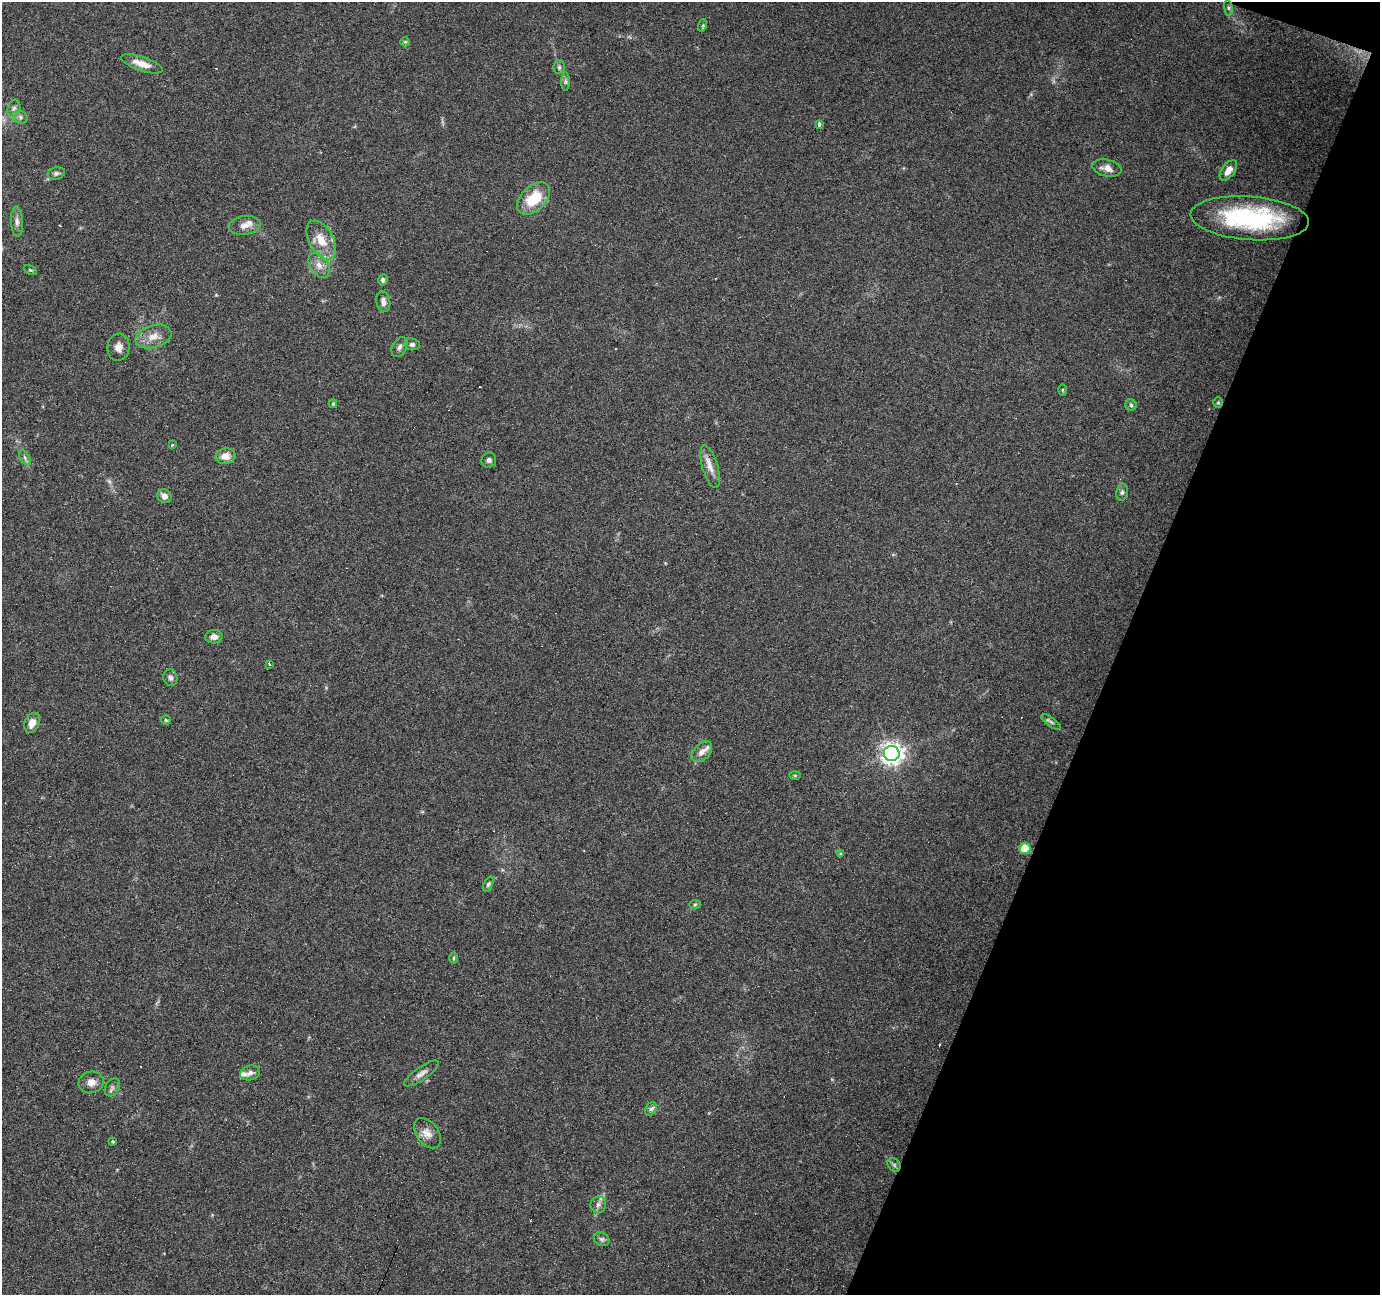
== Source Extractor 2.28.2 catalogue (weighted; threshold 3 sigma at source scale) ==
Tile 8 of 4 x 4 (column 4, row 2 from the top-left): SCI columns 4136-5513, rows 2795-4087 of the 5516 x 5653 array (HDU 1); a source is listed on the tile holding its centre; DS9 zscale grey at full resolution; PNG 1382 x 1297 px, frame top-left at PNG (2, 2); each listed source drawn as its Kron ellipse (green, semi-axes under 4 px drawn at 4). Shown black and unused: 19% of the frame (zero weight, under 4 of 7 exposures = <1% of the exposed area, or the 3 px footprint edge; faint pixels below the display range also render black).
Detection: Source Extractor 2.28.2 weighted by HDU 2 'WHT'; one run over the whole footprint, this tile lists its part. Background 0.035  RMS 0.0028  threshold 0.0115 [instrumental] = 3 sigma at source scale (4.09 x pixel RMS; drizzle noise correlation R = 1.36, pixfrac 0.8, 0.0396/0.0396 arcsec/px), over >= 5 px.
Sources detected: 76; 1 too faint to see at this stretch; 10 cosmic-ray / hot-pixel residue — neither listed nor drawn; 5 inside a brighter listed object's ellipse — not listed separately; the other 60 listed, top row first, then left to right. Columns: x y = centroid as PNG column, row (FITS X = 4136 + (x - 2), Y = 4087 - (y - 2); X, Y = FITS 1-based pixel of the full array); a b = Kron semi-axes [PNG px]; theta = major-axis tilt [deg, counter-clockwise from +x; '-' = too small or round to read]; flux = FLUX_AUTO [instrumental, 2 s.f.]
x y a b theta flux
1228 8 8 4 -82 0.54
703 25 6 4 72 0.35
405 42 5 4 - 0.32
142 64 22 7 -19 3.3
559 67 7 5 -89 0.55
565 81 9 4 -90 0.57
14 108 9 6 74 0.8
20 117 8 6 -24 0.74
819 124 4 3 - 1.5
1107 168 15 8 -13 2
1228 170 12 6 53 2.2
56 173 8 6 14 0.75
534 199 19 12 43 8.8
1250 218 59 22 -4 32
17 222 15 6 -88 1.2
245 225 16 9 8 1.9
321 240 21 12 -61 4.7
319 265 14 8 -58 2.1
30 270 7 4 -26 0.34
383 280 5 4 - 0.6
383 302 11 7 -79 1.3
153 337 18 11 17 3.3
412 344 7 6 - 0.74
119 347 13 11 82 2.1
399 347 10 7 62 0.91
1062 390 6 4 -90 0.27
1218 403 5 4 - 0.31
333 404 4 4 - 0.3
1131 405 5 5 - 0.46
172 444 3 3 - 1
225 456 10 8 9 2.2
25 458 8 4 -60 0.65
489 460 7 7 - 0.8
710 467 22 8 -73 2.4
1122 492 8 5 80 0.68
164 496 7 6 - 1.5
214 637 8 6 3 1.5
269 664 3 2 - 0.62
170 678 8 7 - 0.83
166 720 5 5 - 0.38
1051 722 12 4 -37 0.68
32 723 10 7 66 2.3
702 752 12 8 44 1.7
892 754 8 7 - 180
795 775 5 3 - 0.28
1025 848 5 5 - 10
841 853 3 3 - 1.7
488 884 8 4 65 0.58
695 905 6 4 2 0.41
453 958 5 3 - 0.32
250 1073 10 7 19 1.1
421 1074 20 6 35 1.5
91 1082 12 10 14 2
112 1087 10 6 58 0.88
651 1109 7 5 58 0.67
427 1133 17 11 -52 2.3
113 1141 3 3 - 3.2
894 1165 7 6 - 0.59
598 1205 8 8 - 1
602 1239 8 6 -31 0.69